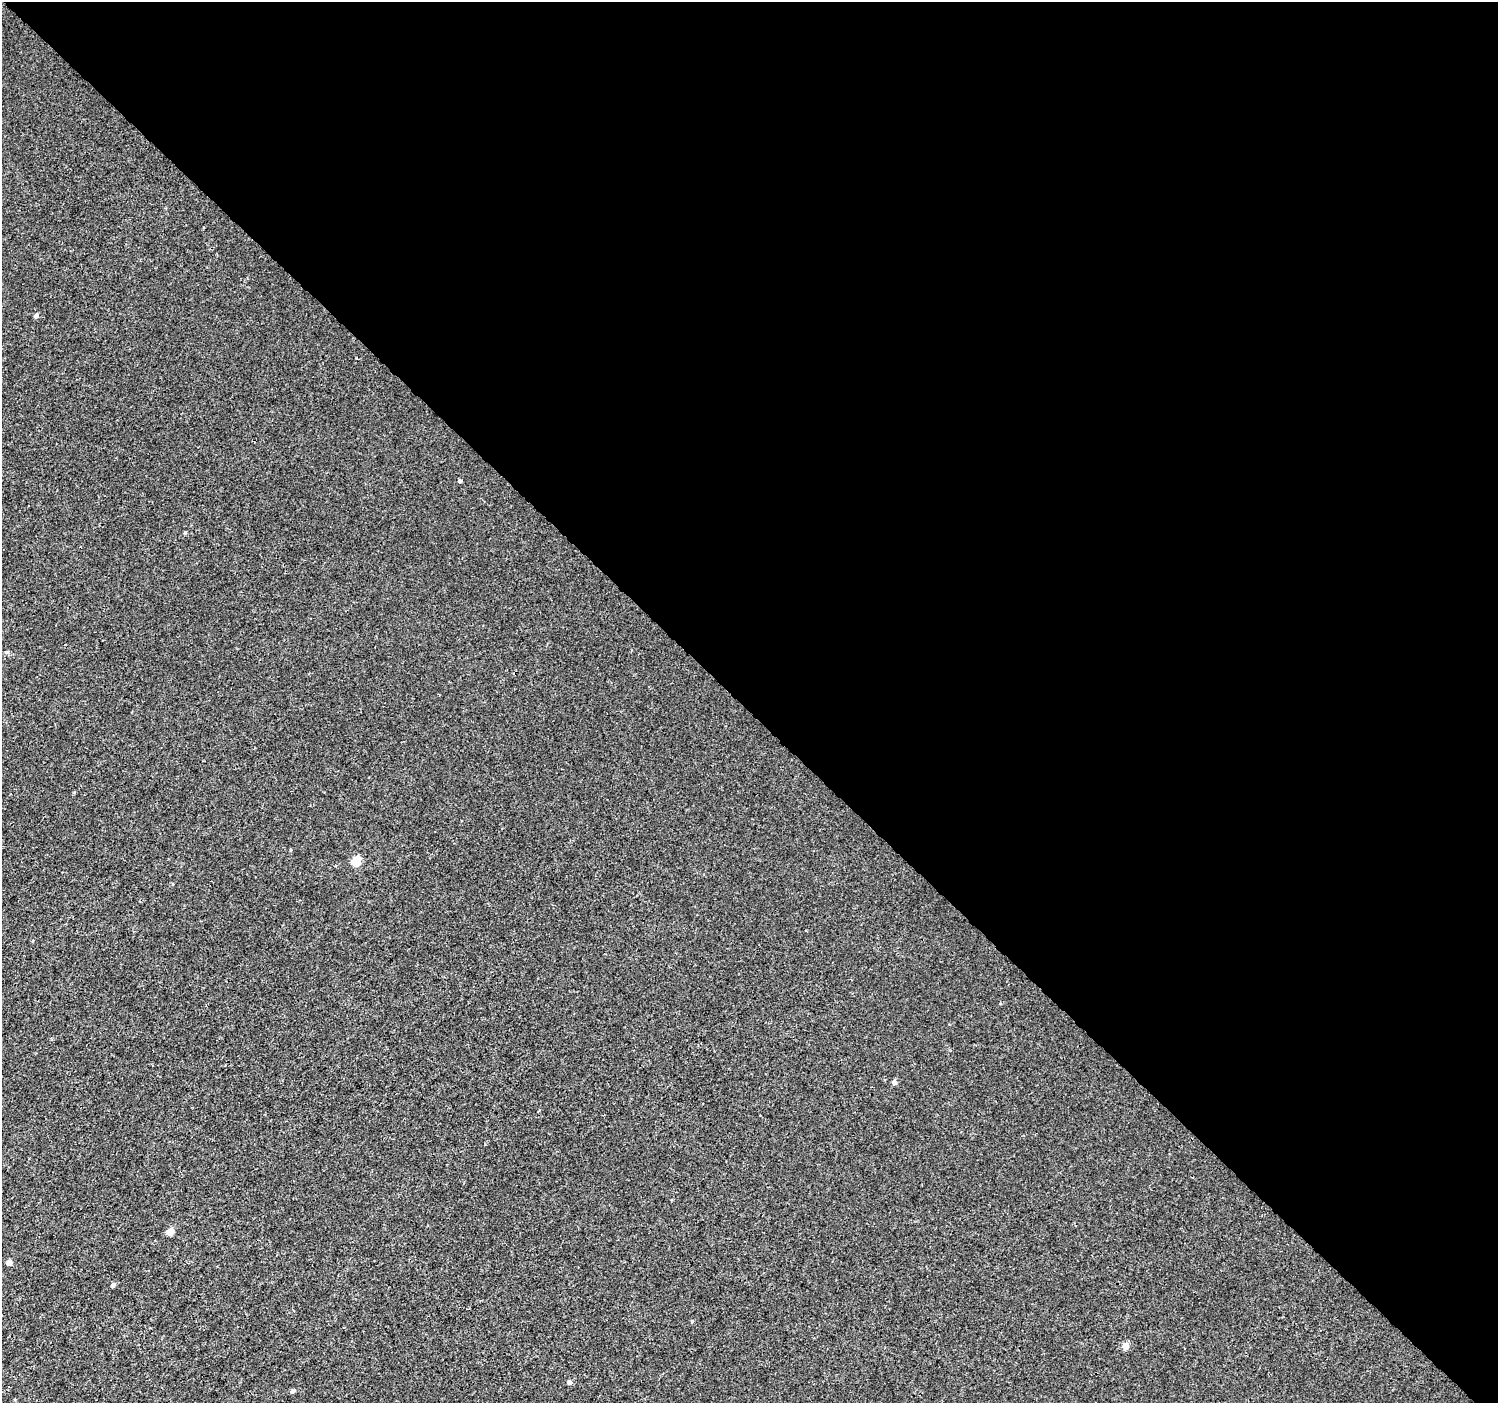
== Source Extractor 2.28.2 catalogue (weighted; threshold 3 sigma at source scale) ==
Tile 8 of 4 x 4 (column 4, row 2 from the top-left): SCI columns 4527-6022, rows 2993-4393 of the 6066 x 6047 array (HDU 1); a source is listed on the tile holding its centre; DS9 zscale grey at full resolution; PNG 1500 x 1405 px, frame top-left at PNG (2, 2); no overlay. Shown black and unused: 51% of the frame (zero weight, under 3 of 4 exposures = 4% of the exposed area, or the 3 px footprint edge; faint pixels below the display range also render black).
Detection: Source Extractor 2.28.2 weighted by HDU 2 'WHT'; one run over the whole footprint, this tile lists its part. Background 2.01e-04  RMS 0.0026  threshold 0.0118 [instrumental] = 3 sigma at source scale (4.5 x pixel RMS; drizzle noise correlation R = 1.50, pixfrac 1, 0.0396/0.0396 arcsec/px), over >= 5 px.
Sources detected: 12; all 12 listed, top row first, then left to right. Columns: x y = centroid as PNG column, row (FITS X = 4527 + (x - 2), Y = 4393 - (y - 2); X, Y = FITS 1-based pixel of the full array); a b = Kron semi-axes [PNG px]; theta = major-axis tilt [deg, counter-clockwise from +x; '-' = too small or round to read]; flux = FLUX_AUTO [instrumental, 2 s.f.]
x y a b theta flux
36 316 5 4 - 0.87
460 481 5 4 - 0.4
185 533 5 3 - 0.28
356 861 5 5 - 11
894 1082 6 5 - 0.76
170 1232 5 5 - 3.5
9 1262 5 4 - 1.7
113 1285 5 4 - 0.79
692 1321 4 4 - 0.24
1125 1345 5 5 - 3.5
569 1382 5 5 - 0.78
292 1391 5 5 - 0.55